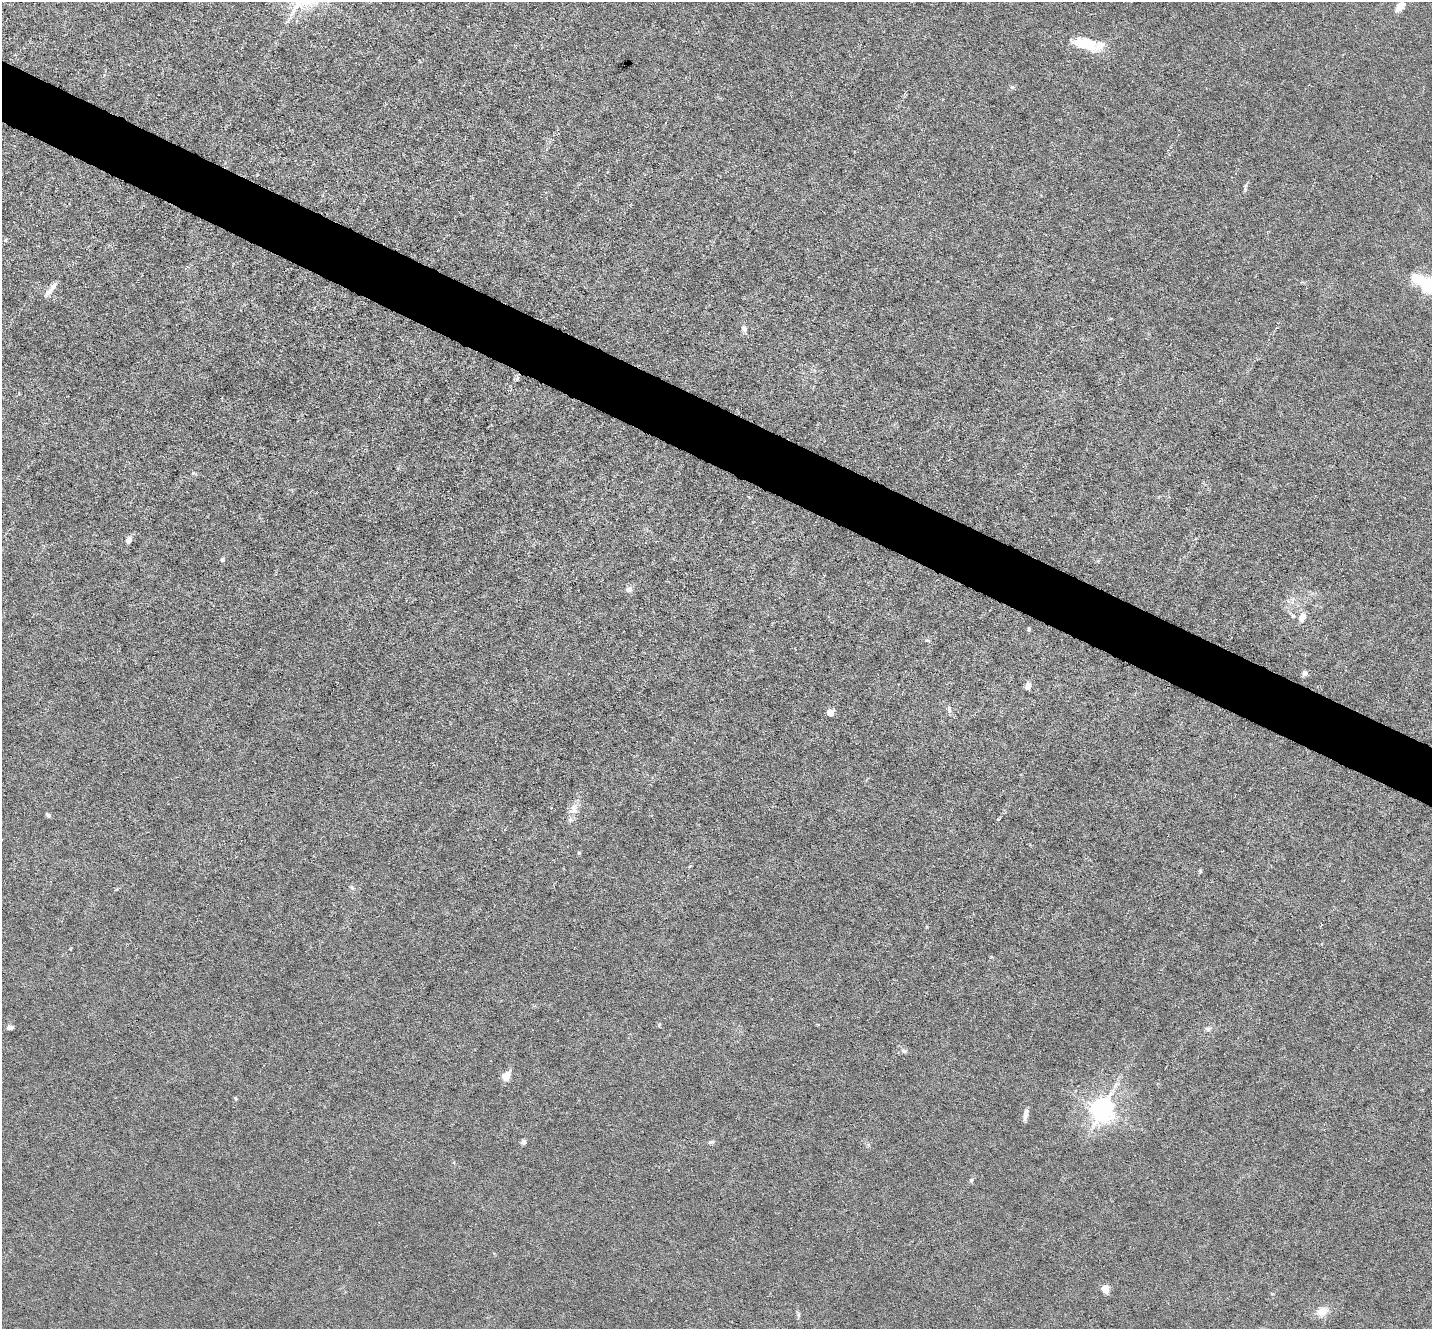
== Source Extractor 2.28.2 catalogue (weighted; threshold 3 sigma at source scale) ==
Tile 11 of 4 x 4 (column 3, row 3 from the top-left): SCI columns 2859-4288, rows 1607-2933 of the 5717 x 5729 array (HDU 1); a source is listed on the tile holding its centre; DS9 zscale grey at full resolution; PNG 1434 x 1331 px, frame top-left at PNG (2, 2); no overlay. Shown black and unused: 5% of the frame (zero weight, under 3 of 6 exposures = <1% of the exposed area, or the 3 px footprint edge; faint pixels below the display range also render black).
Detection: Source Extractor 2.28.2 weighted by HDU 2 'WHT'; one run over the whole footprint, this tile lists its part. Background 0.0113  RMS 0.0037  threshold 0.015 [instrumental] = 3 sigma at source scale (4.09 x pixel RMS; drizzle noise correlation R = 1.36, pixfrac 0.8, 0.05/0.05 arcsec/px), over >= 5 px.
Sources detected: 37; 1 inside a brighter object's white glare — not listed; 2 inside a brighter listed object's ellipse — not listed separately; the other 34 listed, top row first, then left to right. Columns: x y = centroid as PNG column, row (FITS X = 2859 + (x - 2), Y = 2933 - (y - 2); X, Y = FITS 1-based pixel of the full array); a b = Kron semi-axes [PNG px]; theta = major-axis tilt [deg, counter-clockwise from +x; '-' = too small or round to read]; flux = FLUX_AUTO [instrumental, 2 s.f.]
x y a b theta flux
1400 6 9 6 51 4.3
1085 44 33 14 -16 11
1012 87 6 5 - 0.6
1245 190 6 3 72 0.47
1430 285 14 10 -21 30
53 287 12 7 46 2.1
744 329 9 6 -62 1.4
129 540 7 6 - 1.8
222 560 4 4 - 1.1
629 589 9 7 17 1.4
1302 618 10 8 63 3
1029 629 4 3 - 0.81
927 640 6 4 0 0.5
1305 673 7 6 - 1.2
1028 686 7 5 87 2.5
949 710 11 5 -77 1.1
830 713 5 5 - 6.9
574 809 18 11 83 3.3
48 815 8 4 -51 0.54
579 853 4 4 - 0.51
1200 871 5 5 - 0.43
10 1027 7 5 1 1.3
1208 1029 8 6 11 1
904 1051 8 6 -17 0.88
506 1076 10 8 54 3.9
235 1098 6 3 -46 0.38
1102 1110 8 7 - 300
1026 1115 15 5 80 1.6
523 1142 6 5 - 0.91
711 1142 9 4 18 0.69
971 1180 6 5 - 0.65
1105 1289 10 9 - 2.6
1322 1311 15 12 25 3.7
798 1315 7 4 72 0.59
Isophote crosses this tile's border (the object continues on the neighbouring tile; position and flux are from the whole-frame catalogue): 1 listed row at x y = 1430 285